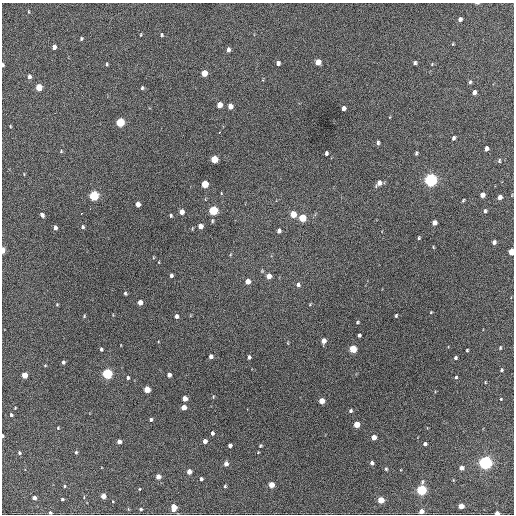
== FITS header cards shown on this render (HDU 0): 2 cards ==
NAXIS1  =                  512 / Axis length
NAXIS2  =                  512 / Axis length

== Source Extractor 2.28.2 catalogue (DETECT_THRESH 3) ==
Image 512 x 512 px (HDU 0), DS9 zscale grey, 1 PNG px = 1 image px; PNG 516 x 516 px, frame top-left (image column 1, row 512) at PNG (2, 3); no overlay
Background 401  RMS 19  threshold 58.3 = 3 sigma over >= 5 px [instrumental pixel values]
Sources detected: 140; all 140 listed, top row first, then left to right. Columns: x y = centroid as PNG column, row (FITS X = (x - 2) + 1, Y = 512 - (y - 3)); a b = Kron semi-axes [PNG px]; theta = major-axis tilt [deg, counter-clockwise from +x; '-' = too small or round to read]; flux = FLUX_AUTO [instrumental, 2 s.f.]
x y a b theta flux
477 3 5 3 - 1300
29 12 4 3 - 1100
460 19 4 4 - 5300
141 35 5 2 - 1000
161 35 4 3 - 1600
81 39 4 3 - 1700
54 47 4 4 - 7100
228 50 5 3 - 4300
318 62 5 4 - 15000
278 63 4 4 - 4800
415 63 4 3 - 2700
107 64 3 3 - 1600
432 64 4 3 - 1100
3 65 4 3 - 2700
204 73 5 4 - 23000
29 76 6 4 -86 4400
470 82 6 4 68 2200
39 87 5 4 - 29000
142 88 4 4 - 1900
474 92 5 4 - 6300
219 105 5 4 - 14000
230 106 5 4 - 10000
343 108 4 4 - 5400
120 122 5 4 - 69000
10 126 4 3 - 960
219 132 3 2 - 4000
453 138 4 3 - 3100
378 143 4 3 - 2500
486 148 5 4 - 5500
61 151 4 4 - 1100
326 153 4 3 - 2900
416 153 5 3 - 2000
214 159 5 4 - 38000
499 161 5 3 - 1700
431 180 5 5 - 390000
379 183 7 5 52 8200
205 184 5 4 - 39000
221 193 4 3 - 910
482 195 5 4 - 9100
94 196 5 5 - 120000
500 197 5 4 - 7300
463 200 4 3 - 1500
138 204 5 4 - 8600
90 209 2 2 - 2700
213 211 5 5 - 92000
485 211 5 4 - 2700
182 212 5 4 - 11000
81 214 3 3 - 8000
293 214 5 4 - 25000
42 215 5 4 - 4200
171 216 3 3 - 1900
302 218 5 5 - 44000
212 221 6 4 82 1800
434 223 5 4 - 8600
200 226 5 4 - 9100
83 227 5 4 - 2500
55 228 4 3 - 4600
279 231 5 4 - 4600
419 238 4 3 - 1600
494 242 5 4 - 3700
433 247 5 3 - 1100
3 250 5 3 - 14000
511 252 5 4 - 25000
171 275 4 3 - 3000
269 276 5 4 - 12000
248 281 5 4 - 13000
298 285 6 5 - 3200
125 293 5 4 - 1800
140 302 4 4 - 11000
310 304 5 3 - 1100
57 305 4 3 - 1200
431 312 4 3 - 990
84 316 4 3 - 1500
176 316 4 4 - 4300
396 316 3 3 - 1600
357 322 4 3 - 1600
359 335 4 3 - 2600
324 341 5 4 - 8300
288 343 5 3 - 1000
500 348 5 3 - 1300
101 349 4 3 - 2200
353 349 5 4 - 45000
467 350 3 3 - 1400
211 356 4 4 - 5000
249 357 4 3 - 3000
455 358 4 3 - 2200
63 362 4 3 - 2800
45 366 4 3 - 1200
501 370 4 3 - 1700
107 374 5 5 - 160000
24 375 4 4 - 21000
169 375 4 4 - 6300
456 377 4 3 - 2000
128 378 4 4 - 2500
485 382 4 2 - 940
147 389 4 4 - 21000
213 397 4 3 - 1200
185 399 4 4 - 12000
501 399 3 2 - 1000
322 401 4 4 - 18000
184 407 4 4 - 13000
15 408 3 2 - 1000
350 411 5 4 - 2400
11 415 4 3 - 2100
151 420 4 4 - 2400
357 424 4 4 - 27000
58 428 3 3 - 1100
212 433 4 3 - 3400
3 436 3 2 - 2300
374 437 4 4 - 12000
205 441 4 4 - 7100
119 442 4 4 - 6900
425 444 4 3 - 3200
230 445 4 4 - 4700
260 446 5 4 - 1600
76 452 4 3 - 1800
19 453 5 4 - 2200
372 463 4 3 - 4200
485 463 5 5 - 460000
226 464 5 4 - 7000
461 468 4 4 - 8600
386 469 4 4 - 1800
189 472 4 4 - 11000
158 477 4 4 - 12000
201 479 4 3 - 3100
271 485 4 4 - 20000
64 486 3 3 - 1500
225 486 4 3 - 1900
139 489 3 2 - 870
421 490 5 5 - 160000
103 496 4 4 - 15000
34 498 4 4 - 7200
62 499 4 3 - 1600
381 500 4 4 - 29000
461 506 4 4 - 17000
173 507 7 4 86 15000
140 509 4 3 - 2200
421 511 4 4 - 10000
50 513 3 3 - 2200
497 513 4 3 - 8600
At the frame edge (FLAGS 8, measured only in part): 7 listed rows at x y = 477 3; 3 65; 3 250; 511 252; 3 436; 50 513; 497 513